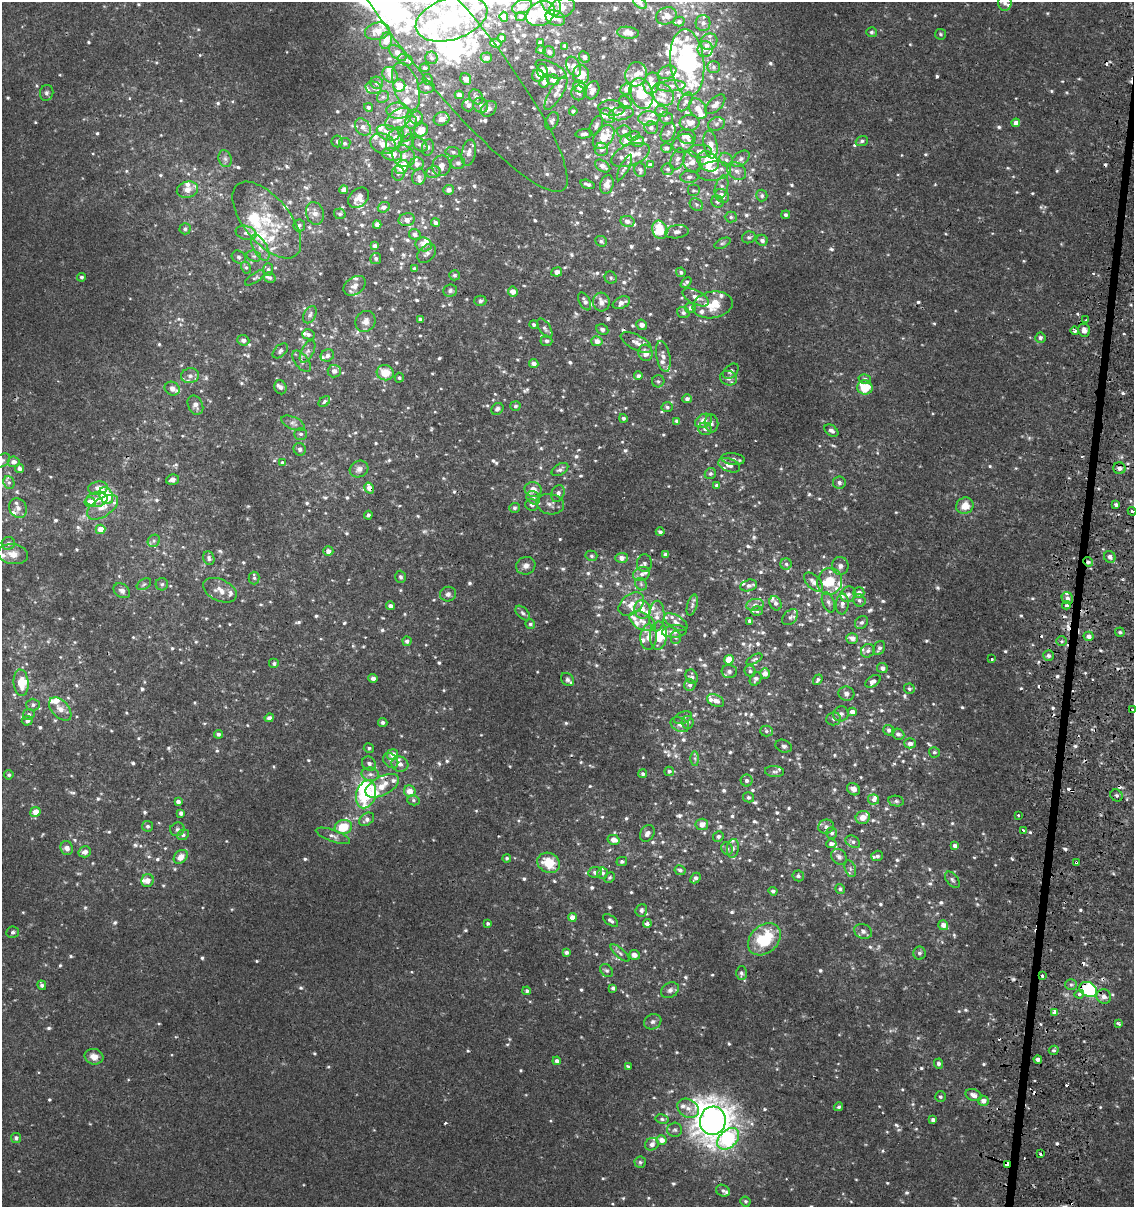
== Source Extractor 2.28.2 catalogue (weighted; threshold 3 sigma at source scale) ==
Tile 10 of 4 x 4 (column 2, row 3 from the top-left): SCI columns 1398-2529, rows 1243-2447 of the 5119 x 4893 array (HDU 1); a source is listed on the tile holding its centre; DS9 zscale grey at full resolution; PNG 1136 x 1209 px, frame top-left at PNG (2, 2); each listed source drawn as its Kron ellipse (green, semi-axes under 4 px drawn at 4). Shown black and unused: <1% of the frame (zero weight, under 2 of 3 exposures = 3% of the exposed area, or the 3 px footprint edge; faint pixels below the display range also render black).
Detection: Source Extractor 2.28.2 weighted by HDU 2 'WHT'; one run over the whole footprint, this tile lists its part. Background 0.00112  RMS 0.0027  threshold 0.0119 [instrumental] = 3 sigma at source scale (4.5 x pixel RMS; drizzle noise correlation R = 1.50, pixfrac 1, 0.0396/0.0396 arcsec/px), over >= 5 px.
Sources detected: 1099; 3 too faint to see at this stretch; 1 inside a brighter object's white glare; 25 cosmic-ray / hot-pixel residue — neither listed nor drawn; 143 inside a brighter listed object's ellipse — not listed separately; of the other 927, all 500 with FLUX_AUTO >= 0.518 (the completeness limit of this list) listed and drawn (427 fainter detections not listed), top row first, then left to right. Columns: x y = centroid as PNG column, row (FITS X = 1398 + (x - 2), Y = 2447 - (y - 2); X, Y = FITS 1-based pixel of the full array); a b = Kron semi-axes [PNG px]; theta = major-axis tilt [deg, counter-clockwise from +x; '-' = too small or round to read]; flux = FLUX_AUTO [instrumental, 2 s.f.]
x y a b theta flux
550 3 14 8 -58 3.7
640 3 7 4 -35 0.59
1005 3 7 7 - 0.93
522 6 10 6 26 2.3
562 8 13 9 20 2.1
541 14 15 11 30 5.7
520 16 5 4 - 0.78
667 16 11 8 19 1.9
504 17 5 4 - 1.5
451 18 37 21 18 39
555 18 10 7 -28 1.8
679 22 5 5 - 0.71
703 23 8 7 - 1.2
377 31 12 8 12 1.4
871 32 5 5 - 0.52
628 33 11 6 -5 1.6
941 34 5 5 - 0.53
502 38 4 3 - 1
386 41 8 6 74 2.3
709 42 9 7 38 1.3
496 43 6 3 -10 0.88
540 43 4 4 - 0.9
447 44 187 38 -51 97
565 46 4 3 - 0.65
705 49 8 7 - 1.5
541 50 5 4 - 0.57
549 52 6 5 - 0.76
398 53 10 5 -40 1.8
584 57 6 5 - 0.75
432 58 6 6 - 0.77
486 58 5 5 - 1.2
406 60 7 5 -25 0.68
687 63 33 17 -85 49
574 66 10 6 -64 1.8
714 67 6 6 - 0.69
425 68 5 4 - 0.66
551 70 17 7 -26 1.8
542 71 7 5 -83 2.1
667 72 9 6 21 0.88
581 74 9 8 - 5.6
636 74 12 10 71 2.2
390 75 8 7 - 1.3
538 76 6 6 - 1.3
428 79 5 4 - 0.65
466 79 6 5 - 1.8
553 80 6 5 - 2
544 82 5 4 - 1.5
377 83 6 6 - 1.1
651 83 11 8 77 1.5
399 86 6 6 - 4.5
406 86 25 12 -71 4
579 86 6 5 - 2.7
671 86 14 5 3 1.4
426 87 8 6 3 0.96
374 88 8 6 -14 0.95
626 89 6 5 - 2
593 90 9 6 73 1.3
47 93 8 6 74 0.72
556 93 19 6 58 1.7
578 93 7 7 - 1
641 94 16 11 -70 8.6
663 94 12 9 -46 2.1
459 95 4 4 - 1.7
383 97 6 5 - 0.57
476 97 8 6 -50 1
625 102 7 5 -44 0.66
685 102 10 5 58 0.91
715 104 12 6 45 1.3
468 105 6 6 - 0.79
481 105 8 7 - 1.1
368 107 4 4 - 0.71
612 108 13 8 -5 1.9
489 109 9 6 43 1.3
698 109 11 8 -57 2.4
398 111 11 8 -3 3.8
573 111 4 4 - 0.76
662 111 6 5 - 0.58
621 113 12 6 10 2.2
607 116 8 6 -44 1.5
417 118 6 6 - 1.8
649 118 11 7 0 1.4
666 118 6 6 - 0.63
398 119 15 9 34 3.3
442 119 8 7 - 1.6
552 121 9 6 66 0.69
411 122 6 6 - 1.4
690 123 10 8 5 2.3
1016 123 4 4 - 1.8
716 124 9 6 16 0.84
596 126 10 5 65 0.84
363 127 9 7 -51 1.6
651 128 6 6 - 0.92
421 130 7 6 - 3.7
624 131 7 6 - 0.73
668 132 10 6 65 0.88
388 133 12 7 -20 1.9
406 134 7 5 -88 0.7
584 134 8 4 4 0.9
633 136 7 4 9 0.56
687 136 9 7 -18 2.3
604 137 13 8 53 5.4
395 139 13 7 65 3.6
626 140 6 5 - 1.6
337 141 6 5 - 0.79
638 141 6 5 - 1.7
862 141 6 5 - 0.67
345 143 6 5 - 0.65
406 143 11 6 53 0.92
683 143 11 9 26 1.6
383 144 13 10 -20 3.3
420 144 8 6 -39 0.92
710 145 14 6 -80 2.6
428 147 8 6 74 0.78
666 148 5 5 - 0.78
601 149 7 6 - 1.3
700 151 12 7 0 1.5
453 152 7 5 -10 0.6
469 153 13 7 79 1.4
392 154 10 6 -10 3.5
630 155 20 10 21 3.4
404 156 12 10 -40 2.2
225 159 8 6 -73 0.88
678 159 11 6 67 1.4
741 159 10 6 39 0.94
726 160 7 6 - 0.85
708 161 11 9 -38 4.7
692 162 11 8 -63 1.9
458 163 7 6 - 0.77
417 164 7 6 - 1.4
650 165 4 4 - 1.4
441 166 10 9 - 1.8
603 166 8 5 -32 1.4
402 167 7 5 49 5.6
625 167 14 4 62 0.81
668 169 6 6 - 0.72
640 170 7 5 -75 0.68
714 171 17 9 7 3.9
736 171 10 8 -38 1.5
433 172 7 5 22 0.76
398 173 7 6 - 0.73
419 177 8 7 - 1.1
689 177 9 6 4 0.96
587 184 7 4 -16 0.77
607 185 9 6 75 2
721 187 12 6 74 1.4
187 190 11 8 14 2.3
344 190 4 4 - 1.8
449 190 5 5 - 1.3
693 191 6 6 - 0.56
762 195 6 5 - 0.63
722 196 7 6 - 1.7
359 198 12 8 44 2.7
717 202 6 6 - 0.69
696 204 7 5 -38 0.63
384 207 6 5 - 1.2
315 213 11 9 -74 1.8
340 214 6 5 - 0.53
786 215 4 4 - 0.57
731 217 6 5 - 0.62
267 220 46 23 -50 14
407 220 8 6 12 1.7
627 221 7 5 -12 1.1
436 222 4 4 - 0.84
299 225 6 6 - 0.66
377 225 4 4 - 1.5
185 229 5 5 - 0.61
660 230 9 7 -69 9.1
677 232 12 6 7 1
246 233 10 7 -18 1.2
415 234 6 5 - 0.84
749 237 7 5 20 0.65
762 240 6 5 - 1.1
601 241 6 5 - 0.67
722 243 9 4 26 0.52
424 245 8 7 - 2.2
375 246 4 4 - 0.99
260 248 14 7 -62 1.8
427 253 11 7 45 1.1
254 256 7 5 -19 0.62
239 257 7 6 - 0.64
376 258 5 5 - 0.58
246 267 6 4 -62 0.55
268 269 6 5 - 0.53
415 269 4 3 - 0.56
557 272 5 4 - 1.4
681 272 5 4 - 0.59
455 275 5 5 - 0.62
81 277 4 4 - 0.54
255 278 11 4 35 0.64
270 278 6 5 - 0.53
611 278 6 5 - 0.66
686 282 6 3 43 0.55
355 286 12 8 37 1.9
450 291 7 6 - 0.69
513 292 5 5 - 2.1
696 297 14 7 -27 1.9
480 301 6 5 - 0.54
585 301 10 5 -64 1.1
601 302 9 8 - 1.9
621 303 9 5 25 1.4
713 305 20 13 11 6.1
690 308 5 5 - 0.79
683 313 6 5 - 0.65
310 315 9 6 63 0.82
420 319 4 4 - 0.58
1086 320 4 3 - 2.7
366 321 11 9 57 1.6
534 324 5 4 - 0.61
641 325 5 5 - 1.4
545 328 11 5 -56 0.81
602 329 6 5 - 0.7
1084 330 6 5 - 1.4
1075 331 4 3 - 1.6
308 334 6 5 - 0.6
1040 338 5 5 - 1
243 340 6 5 - 1.1
546 341 6 5 - 0.78
597 341 5 5 - 1.7
636 342 17 7 -28 1.7
280 351 9 5 43 0.86
307 351 12 6 62 1
645 353 8 7 - 2.4
327 355 7 5 30 0.81
663 357 16 7 -78 1.5
302 361 12 6 -52 1.1
534 363 4 4 - 1.2
334 371 6 6 - 1.3
731 371 9 6 44 0.75
385 373 8 7 - 4.6
190 376 9 7 9 1.2
638 376 4 4 - 0.85
399 378 5 4 - 0.52
728 378 8 7 - 1
865 379 6 5 - 0.63
658 381 6 6 - 0.55
280 387 7 6 - 0.83
865 387 8 7 - 7.2
172 389 8 6 -29 1.4
687 399 4 4 - 0.97
324 401 6 4 41 0.54
195 405 10 7 -64 1.3
515 406 5 5 - 0.58
667 407 5 5 - 0.52
497 409 6 5 - 0.78
623 418 4 4 - 0.63
677 421 4 4 - 0.83
703 421 9 6 31 2.8
293 423 12 6 -25 1.1
712 423 9 6 -81 0.88
705 429 7 6 - 0.96
831 431 8 5 -36 0.83
301 434 6 6 - 0.71
300 449 6 6 - 0.74
733 459 12 6 -6 1
2 460 9 6 35 0.82
14 462 6 5 - 1.3
282 463 4 4 - 0.67
729 465 11 6 -21 1.4
20 468 4 4 - 0.92
1119 468 6 6 - 1.3
359 469 9 8 - 1.5
560 469 9 5 30 0.84
710 474 6 5 - 0.59
172 480 6 5 - 1.1
9 482 6 5 - 0.63
839 483 6 6 - 0.92
717 486 4 4 - 1.2
98 488 10 6 7 1.6
369 488 5 4 - 1.8
533 489 8 7 - 2.8
558 493 9 6 69 1
106 495 9 6 -63 16
533 498 7 6 - 0.99
97 500 10 7 9 1.5
90 502 5 5 - 3.8
550 504 14 10 -12 1.6
532 505 6 5 - 0.76
1116 505 3 3 - 0.65
965 506 9 8 - 3.3
103 507 17 9 34 2.9
18 508 10 8 -59 1.4
514 508 5 5 - 0.6
1132 511 4 3 - 2.9
368 515 4 4 - 0.75
100 529 5 4 - 3.4
660 532 4 3 - 0.57
154 541 6 5 - 0.59
8 543 6 6 - 1
328 551 5 5 - 1.4
13 554 15 10 -8 2.8
666 555 4 3 - 0.95
591 556 6 5 - 0.55
1110 557 6 5 - 1.1
209 558 7 5 -70 0.8
622 558 6 5 - 1.8
1088 562 5 4 - 0.91
644 563 9 7 -90 0.91
786 564 6 5 - 0.61
526 566 10 8 27 1.3
840 566 9 8 - 1.2
642 574 9 7 22 1.2
400 577 6 5 - 0.56
254 578 6 5 - 0.6
830 581 13 12 - 5.5
813 582 11 6 -46 1.6
144 584 8 5 30 0.56
162 584 6 6 - 0.57
641 584 7 5 -48 0.59
749 585 8 5 14 1.1
220 590 18 10 -26 2.5
122 591 9 6 -34 0.97
859 593 5 5 - 1.7
448 594 8 7 - 0.95
848 594 8 7 - 1.2
1067 598 6 5 - 1.1
859 600 7 6 - 0.63
828 602 10 6 -70 0.94
775 603 7 5 -67 1.1
631 604 14 9 38 2.9
842 604 10 6 85 1.3
692 605 11 5 74 0.74
755 605 9 6 9 1.1
1066 605 4 3 - 0.62
390 606 4 4 - 1
642 610 9 8 - 2
757 611 5 5 - 0.52
523 613 9 5 -46 0.72
657 616 15 7 88 2.2
790 617 9 6 46 0.79
642 621 14 8 -29 2.2
750 621 4 3 - 0.59
676 622 13 6 -32 1.4
861 622 7 6 - 0.76
530 624 5 4 - 0.54
674 631 12 6 4 1.5
1120 632 5 4 - 0.56
658 636 14 8 86 5.3
1089 636 5 4 - 1.5
649 637 13 8 88 2.4
676 637 6 5 - 0.72
852 638 6 5 - 1.5
407 641 5 4 - 0.86
1062 641 5 5 - 0.55
879 648 7 5 63 0.79
868 651 7 6 - 0.89
1048 656 5 5 - 0.91
754 659 9 4 30 0.52
992 659 3 3 - 0.56
729 660 5 5 - 4.7
274 664 5 5 - 0.56
882 668 5 5 - 1.1
729 671 7 6 - 0.79
750 671 6 5 - 0.65
765 673 5 5 - 1.7
692 677 7 6 - 0.77
373 678 4 4 - 1.2
756 679 7 5 60 0.8
567 680 7 5 -44 0.71
818 680 5 4 - 0.62
873 681 8 5 32 0.96
21 683 13 7 -85 4.8
690 685 6 5 - 0.84
909 689 5 5 - 0.53
846 694 8 7 - 1.1
715 700 9 5 -26 1.4
33 705 6 6 - 0.69
60 709 14 8 -48 2.1
1133 709 3 3 - 5.7
852 712 4 4 - 2.1
29 714 6 5 - 0.73
841 714 8 7 - 1.1
269 718 4 4 - 0.82
683 718 9 6 23 0.81
834 719 7 6 - 0.84
27 721 5 5 - 1
383 722 5 4 - 0.7
688 722 6 6 - 0.74
680 725 10 7 -26 1.1
889 730 5 5 - 0.83
766 731 6 5 - 0.54
218 734 4 4 - 0.69
898 734 6 5 - 0.86
910 743 6 5 - 1.2
784 746 8 6 -19 0.77
369 748 5 4 - 0.55
934 752 5 5 - 0.56
392 755 5 5 - 2.3
695 758 7 4 -89 0.52
391 761 8 6 -45 0.98
369 764 8 6 -45 0.97
400 764 8 7 - 1.6
669 771 5 4 - 0.6
774 771 9 5 -6 0.71
370 774 8 6 -9 1.1
643 774 4 4 - 0.57
9 775 5 4 - 0.54
747 781 6 6 - 0.85
382 786 18 9 28 4.4
854 789 7 6 - 1.3
410 791 6 6 - 2.7
366 794 14 9 73 15
1116 795 6 5 - 0.66
749 797 5 5 - 0.63
413 800 6 5 - 0.57
874 800 5 5 - 0.98
896 801 8 5 -10 0.62
178 802 4 3 - 0.94
35 812 5 5 - 2.4
181 813 4 3 - 0.86
1018 815 3 2 - 0.89
863 817 7 6 - 2.3
367 819 8 6 37 1.2
702 824 6 5 - 1.9
147 826 5 5 - 0.59
343 827 9 7 10 8.2
826 827 8 7 - 1
177 829 7 6 - 0.68
1023 830 3 2 - 2.1
647 833 9 6 56 1.2
832 833 6 5 - 0.67
183 835 6 5 - 0.68
333 836 18 6 -19 1.3
718 836 5 5 - 0.62
614 840 6 5 - 2.3
853 842 7 5 -29 0.73
831 844 5 4 - 1.3
955 846 4 4 - 1.5
67 848 7 6 - 1.5
733 848 9 6 81 0.91
727 849 6 5 - 0.69
85 852 6 5 - 1.5
877 856 6 5 - 0.7
181 857 8 6 44 2.5
839 857 8 7 - 1.1
507 858 4 4 - 0.54
622 862 5 4 - 0.65
1076 862 3 3 - 0.53
549 863 12 9 -29 6.4
850 869 9 5 -71 0.73
680 870 5 4 - 0.7
595 872 7 5 9 1
602 873 6 5 - 0.81
798 876 6 5 - 0.56
610 877 5 4 - 0.53
695 878 6 4 49 0.74
147 880 6 6 - 1.6
952 880 9 5 -51 0.65
840 889 5 4 - 0.53
773 891 4 4 - 0.67
641 910 6 5 - 0.83
572 917 4 4 - 2.6
611 920 9 4 -36 0.74
488 924 4 4 - 0.6
647 924 4 4 - 1.3
943 925 5 5 - 1.8
863 931 9 7 -25 1
13 932 6 5 - 0.63
764 939 18 13 42 13
566 952 4 4 - 0.87
620 953 12 4 -42 0.78
920 953 6 6 - 0.75
634 955 5 5 - 1.6
607 970 7 5 -41 0.63
741 973 7 5 89 0.76
1042 975 3 3 - 1.9
42 985 5 3 - 0.71
1071 985 6 5 - 0.55
613 988 4 4 - 0.77
1088 989 9 7 -29 27
670 990 9 7 34 1.1
527 991 4 4 - 0.56
1079 994 4 4 - 1.2
1104 996 7 7 - 1.7
1055 1012 4 4 - 1.9
653 1022 9 7 28 0.87
1119 1024 4 3 - 0.77
1054 1050 5 4 - 0.54
94 1057 9 7 -16 2.3
1038 1059 4 3 - 0.93
557 1061 4 4 - 1.1
938 1064 5 4 - 0.81
628 1067 3 3 - 0.76
973 1095 8 5 -20 1.5
940 1097 5 5 - 0.55
983 1101 5 5 - 1.7
839 1107 4 4 - 0.64
688 1108 11 9 -32 2.1
662 1119 6 4 -10 0.64
933 1120 4 4 - 0.9
713 1121 14 13 - 360
675 1130 7 7 - 0.74
16 1138 5 5 - 0.75
728 1139 13 8 44 32
661 1140 5 5 - 1.9
652 1144 7 6 - 1.1
1040 1154 3 3 - 0.63
640 1162 6 5 - 0.59
1007 1164 3 3 - 3.2
723 1191 7 5 -24 0.71
745 1201 5 4 - 0.54
Overlapping masked pixels (flux is a lower limit): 9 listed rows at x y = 407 220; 415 234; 369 488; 1088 562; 1133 709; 1076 862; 1042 975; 1088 989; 1007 1164
Isophote crosses this tile's border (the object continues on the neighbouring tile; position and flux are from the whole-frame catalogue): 6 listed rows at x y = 550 3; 1005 3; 447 44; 2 460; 1132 511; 1133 709